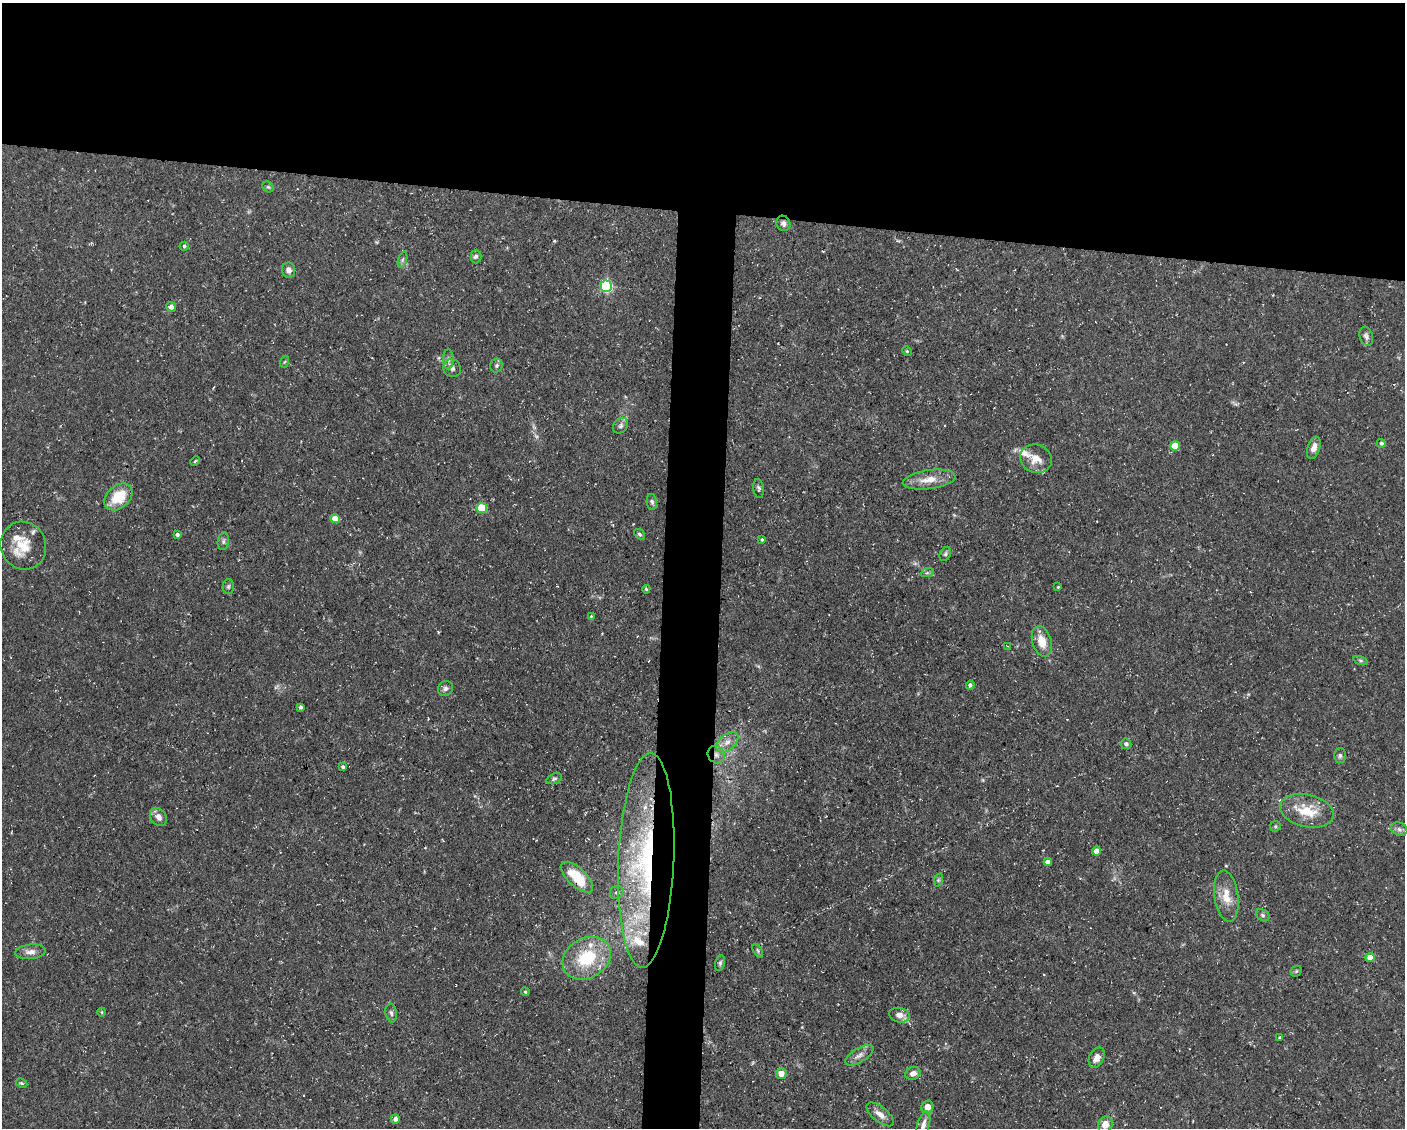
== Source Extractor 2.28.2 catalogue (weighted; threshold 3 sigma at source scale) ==
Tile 2 of 3 x 4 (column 2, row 1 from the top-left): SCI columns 1621-3023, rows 3378-4503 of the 4534 x 4503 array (HDU 1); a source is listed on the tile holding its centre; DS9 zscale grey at full resolution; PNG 1407 x 1130 px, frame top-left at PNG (2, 3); each listed source drawn as its Kron ellipse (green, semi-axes under 4 px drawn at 4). Shown black and unused: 22% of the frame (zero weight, under 3 of 5 exposures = <1% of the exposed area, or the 3 px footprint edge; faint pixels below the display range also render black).
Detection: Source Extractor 2.28.2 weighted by HDU 2 'WHT'; one run over the whole footprint, this tile lists its part. Background 0.0997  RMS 0.005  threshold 0.0225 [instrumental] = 3 sigma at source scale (4.5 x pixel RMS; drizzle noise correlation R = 1.50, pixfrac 1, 0.05/0.05 arcsec/px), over >= 5 px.
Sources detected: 86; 4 inside a brighter listed object's ellipse — not listed separately; the other 82 listed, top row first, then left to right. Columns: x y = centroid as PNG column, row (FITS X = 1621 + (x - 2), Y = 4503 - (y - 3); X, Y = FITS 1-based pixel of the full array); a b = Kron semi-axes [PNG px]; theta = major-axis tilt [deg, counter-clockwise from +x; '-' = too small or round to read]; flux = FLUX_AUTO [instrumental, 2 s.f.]
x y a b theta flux
268 187 6 5 - 0.83
783 223 8 7 - 1.8
184 246 4 4 - 0.82
476 256 7 5 90 1.2
402 260 8 3 71 0.96
289 270 7 6 - 2.7
606 286 6 5 - 67
171 307 5 5 - 2.2
1366 336 10 6 -72 1.9
907 351 5 4 - 0.62
448 359 10 5 -89 1.8
284 362 6 4 70 0.61
496 365 7 6 - 1.2
452 368 9 8 - 2.3
621 426 9 6 47 1.6
1381 443 4 4 - 0.95
1175 446 5 5 - 11
1314 448 11 6 71 3.7
1036 459 16 14 -19 6.7
195 461 5 3 - 0.68
929 480 26 9 8 7.8
759 489 9 5 -82 1.2
118 497 16 11 42 15
652 502 8 5 -79 1.1
482 508 5 5 - 21
335 519 5 4 - 6.1
640 534 6 4 -41 0.93
177 535 4 4 - 1.2
762 540 4 3 - 0.6
223 541 9 5 81 1.3
23 546 24 22 -64 14
945 554 7 5 61 1.2
927 573 6 4 19 0.87
228 586 7 5 89 1
1058 587 4 3 - 0.47
646 589 4 4 - 0.65
591 616 4 3 - 0.48
1042 641 16 9 -73 7.6
1007 646 3 3 - 0.37
1360 661 7 3 -19 0.8
970 685 4 4 - 1.2
445 688 8 7 - 1.7
301 707 4 3 - 1
727 742 13 8 42 4
1126 744 5 5 - 1.4
716 755 9 8 - 2.7
1340 756 7 5 90 1.2
343 767 4 4 - 0.83
554 779 8 5 19 1.1
1307 811 27 16 -13 14
158 817 10 7 -52 3.1
1275 826 6 5 - 0.79
1399 829 8 6 -28 1.6
1096 851 4 4 - 3.1
646 860 107 28 88 110
1048 862 4 4 - 2.7
577 877 20 9 -43 17
938 880 7 4 71 0.8
617 892 7 6 - 1.2
1226 896 26 12 -82 8.6
1263 915 7 5 -40 1.2
758 951 7 4 -60 0.94
31 952 15 7 5 3.2
587 958 25 20 30 25
1370 958 4 4 - 5.9
720 963 8 5 76 1.1
1296 971 6 5 - 0.66
525 992 4 3 - 0.62
102 1012 4 3 - 0.43
391 1013 9 5 -81 1.4
899 1015 10 7 -13 3.6
1280 1038 4 3 - 1.1
859 1055 16 7 32 3.2
1097 1058 11 7 62 3.7
913 1073 8 6 21 2.7
781 1074 5 5 - 5.3
22 1083 6 4 -27 0.73
927 1107 6 6 - 3.8
880 1114 16 7 -39 3.9
395 1119 5 4 - 2
1105 1124 8 7 - 5.1
923 1125 14 6 74 2.9
Overlapping masked pixels (flux is a lower limit): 3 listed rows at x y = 783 223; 716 755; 646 860